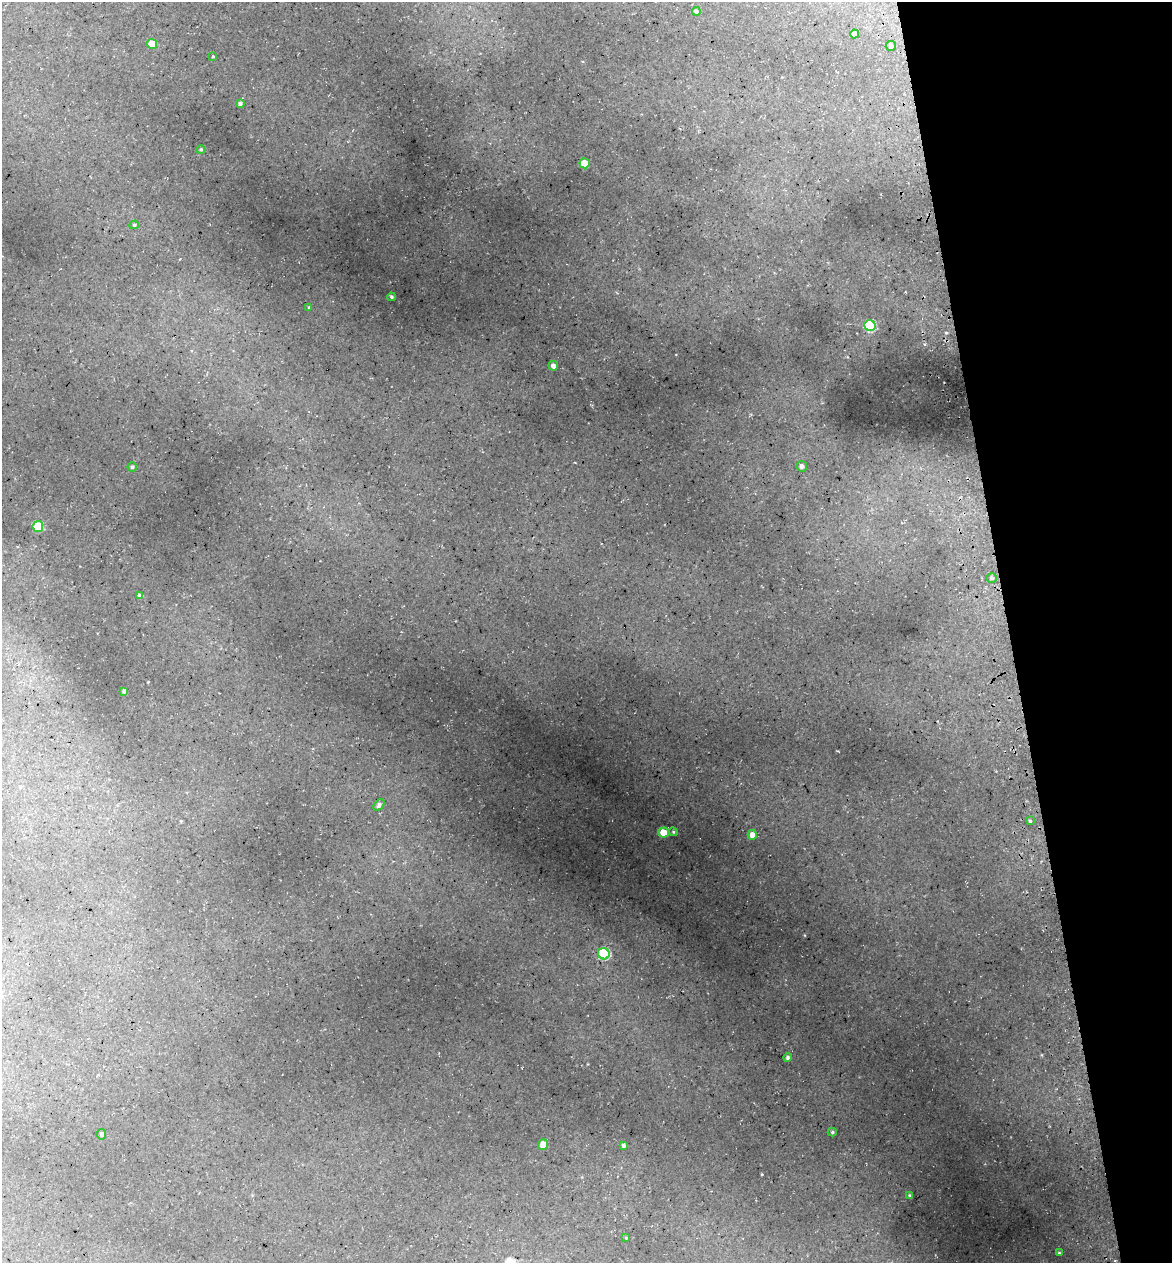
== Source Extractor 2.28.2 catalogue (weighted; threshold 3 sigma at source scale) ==
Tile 12 of 4 x 4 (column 4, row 3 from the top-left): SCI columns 3656-4825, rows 1336-2596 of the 4922 x 5194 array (HDU 1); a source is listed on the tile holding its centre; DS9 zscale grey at full resolution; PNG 1174 x 1265 px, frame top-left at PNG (2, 2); each listed source drawn as its Kron ellipse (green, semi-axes under 4 px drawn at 4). Shown black and unused: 14% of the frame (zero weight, under 3 of 5 exposures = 5% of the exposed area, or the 3 px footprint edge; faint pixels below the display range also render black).
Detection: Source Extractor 2.28.2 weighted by HDU 2 'WHT'; one run over the whole footprint, this tile lists its part. Background 0.135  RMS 0.0071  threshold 0.0321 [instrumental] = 3 sigma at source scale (4.5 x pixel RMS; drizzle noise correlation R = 1.50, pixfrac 1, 0.0396/0.0396 arcsec/px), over >= 5 px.
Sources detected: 33; all 33 listed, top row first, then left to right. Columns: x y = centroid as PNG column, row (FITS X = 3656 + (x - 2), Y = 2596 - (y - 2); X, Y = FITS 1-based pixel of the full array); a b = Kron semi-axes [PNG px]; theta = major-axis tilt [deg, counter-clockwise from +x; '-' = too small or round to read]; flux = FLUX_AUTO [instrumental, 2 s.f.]
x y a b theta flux
696 11 4 4 - 1.4
854 34 4 4 - 3.4
152 44 5 5 - 10
891 46 5 5 - 1.9
213 56 3 2 - 0.63
240 104 4 4 - 1.5
201 149 4 3 - 0.85
585 163 5 5 - 13
134 225 4 4 - 0.96
391 297 4 3 - 0.82
309 307 4 4 - 0.61
870 326 5 5 - 46
553 366 5 4 - 2.4
802 466 5 5 - 2.2
132 467 5 4 - 1.2
38 527 5 5 - 27
992 578 5 4 - 1.3
140 596 4 4 - 1.9
124 691 4 4 - 1.3
379 805 7 4 51 2.1
1030 821 4 4 - 0.98
673 832 4 4 - 0.8
664 833 5 5 - 13
752 835 5 4 - 4.8
604 954 6 5 - 44
788 1058 4 4 - 1.5
832 1132 4 4 - 0.96
102 1134 5 4 - 1.7
543 1145 5 5 - 6.1
624 1145 4 3 - 1.6
910 1195 3 3 - 0.89
626 1238 4 3 - 0.68
1059 1253 3 3 - 0.75